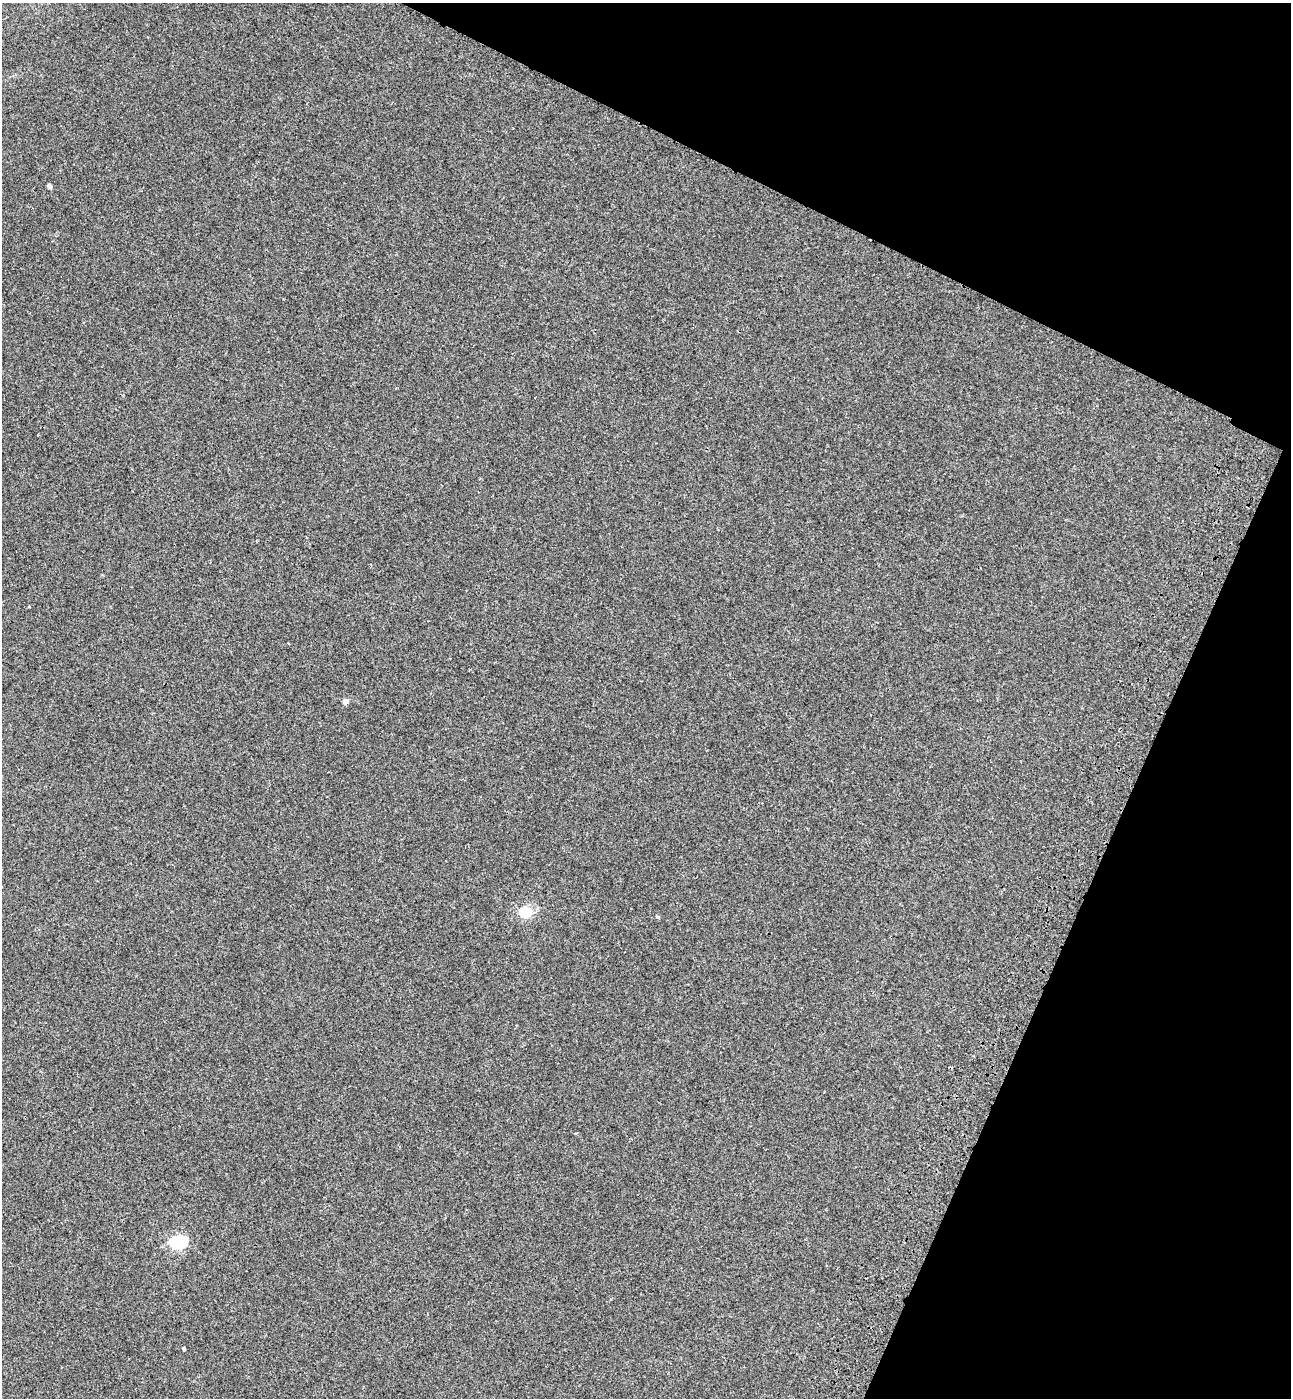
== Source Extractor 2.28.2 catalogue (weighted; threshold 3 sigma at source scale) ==
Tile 8 of 4 x 4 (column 4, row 2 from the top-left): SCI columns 4254-5542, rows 2858-4253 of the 5802 x 5712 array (HDU 1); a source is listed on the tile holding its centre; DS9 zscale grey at full resolution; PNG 1293 x 1400 px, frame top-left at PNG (2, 3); no overlay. Shown black and unused: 23% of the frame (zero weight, under 3 of 4 exposures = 6% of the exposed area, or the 3 px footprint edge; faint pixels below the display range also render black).
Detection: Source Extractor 2.28.2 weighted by HDU 2 'WHT'; one run over the whole footprint, this tile lists its part. Background 5.32e-04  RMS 0.004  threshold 0.0179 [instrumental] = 3 sigma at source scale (4.5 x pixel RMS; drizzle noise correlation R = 1.50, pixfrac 1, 0.05/0.05 arcsec/px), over >= 5 px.
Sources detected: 5; all 5 listed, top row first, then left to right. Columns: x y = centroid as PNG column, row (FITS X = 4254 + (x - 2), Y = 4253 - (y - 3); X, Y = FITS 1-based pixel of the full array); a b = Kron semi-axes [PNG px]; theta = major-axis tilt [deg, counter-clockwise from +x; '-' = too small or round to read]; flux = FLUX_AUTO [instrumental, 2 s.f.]
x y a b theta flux
50 187 6 5 - 0.82
345 701 6 6 - 1.5
525 912 5 5 - 33
176 1242 6 6 - 66
184 1349 3 3 - 0.6